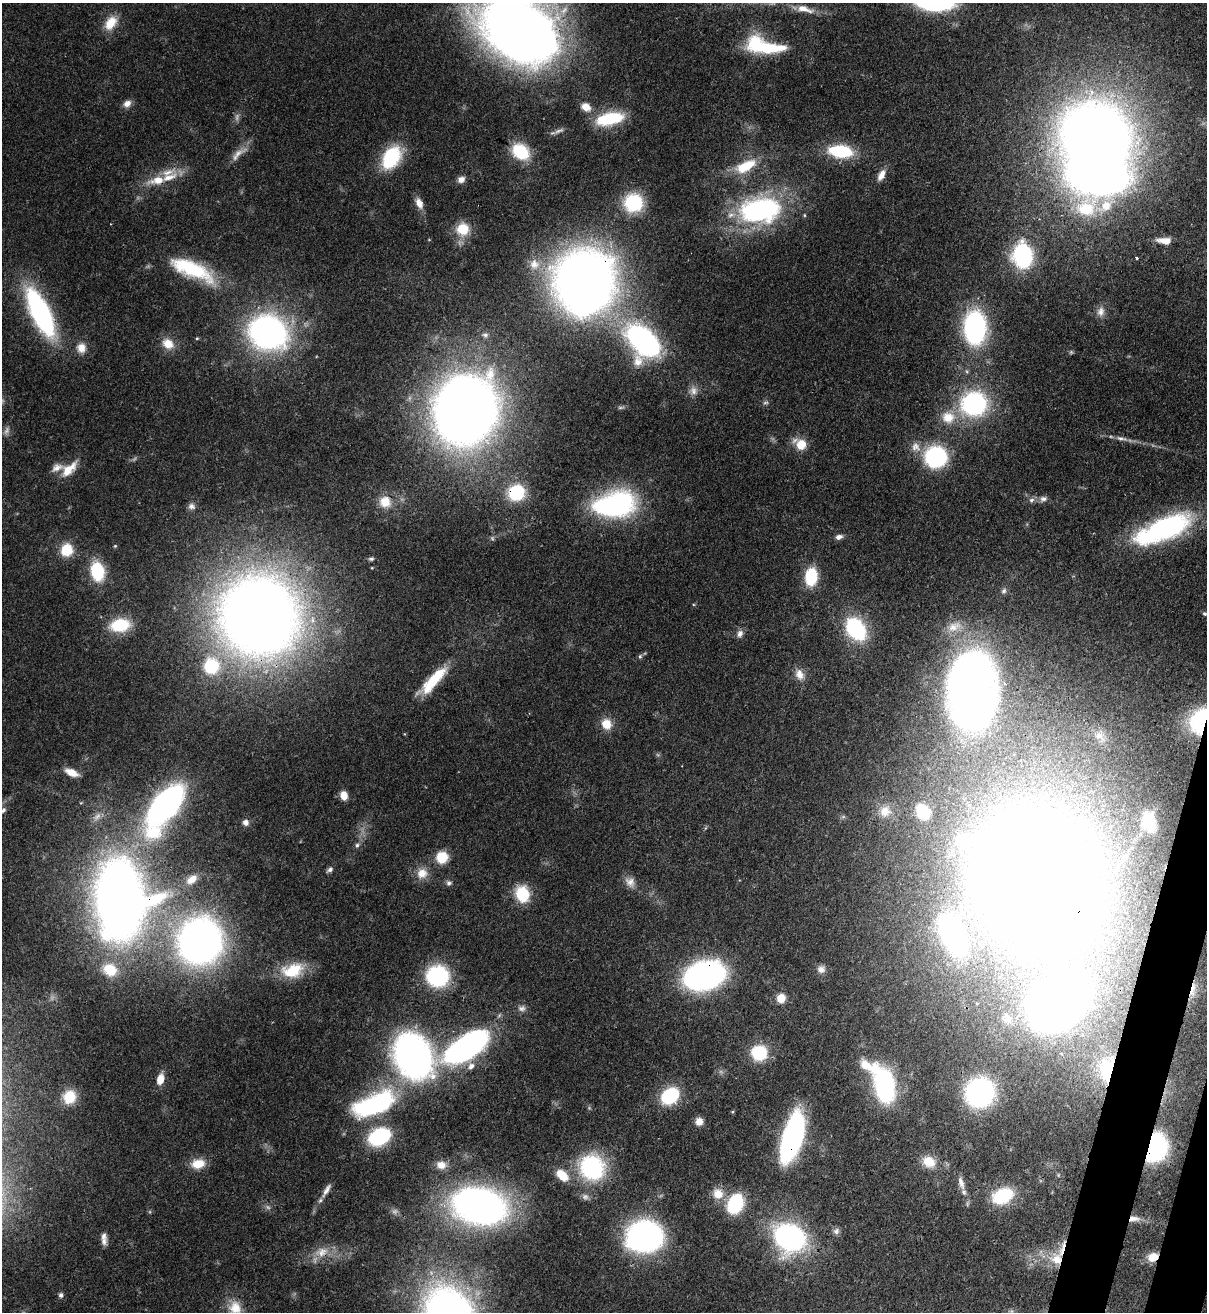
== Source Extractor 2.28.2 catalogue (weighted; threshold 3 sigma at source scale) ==
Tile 6 of 4 x 4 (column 2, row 2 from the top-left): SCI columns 1548-2752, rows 2652-3961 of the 5378 x 5302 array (HDU 1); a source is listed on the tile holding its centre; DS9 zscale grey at full resolution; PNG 1209 x 1314 px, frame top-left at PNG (2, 3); no overlay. Shown black and unused: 2% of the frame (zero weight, under 3 of 4 exposures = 7% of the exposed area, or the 3 px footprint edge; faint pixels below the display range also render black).
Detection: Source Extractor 2.28.2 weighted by HDU 2 'WHT'; one run over the whole footprint, this tile lists its part. Background 0.0932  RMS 0.0041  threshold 0.0185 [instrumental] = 3 sigma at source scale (4.5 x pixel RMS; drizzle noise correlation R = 1.50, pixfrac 1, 0.05/0.05 arcsec/px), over >= 5 px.
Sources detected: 160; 9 too faint to see at this stretch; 5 inside a brighter object's white glare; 1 cosmic-ray / hot-pixel residue — not listed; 5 inside a brighter listed object's ellipse — not listed separately; the other 140 listed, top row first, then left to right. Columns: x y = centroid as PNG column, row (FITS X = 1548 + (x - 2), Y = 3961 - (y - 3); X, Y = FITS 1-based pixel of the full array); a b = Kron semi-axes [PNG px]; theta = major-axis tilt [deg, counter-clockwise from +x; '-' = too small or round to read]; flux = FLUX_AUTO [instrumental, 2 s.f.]
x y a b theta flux
935 3 36 13 -3 51
804 9 26 8 -15 5.7
110 23 19 13 55 8.4
518 26 73 55 -52 580
764 46 43 15 -11 31
127 104 11 8 36 2.7
586 107 13 9 -34 4.4
609 119 29 12 13 24
1095 136 57 48 -9 520
840 151 19 10 -6 30
521 152 19 14 -37 19
238 154 30 9 38 4.6
391 157 26 17 57 28
746 166 33 14 26 14
881 175 15 8 62 3.6
461 179 9 8 - 2.4
157 180 27 11 12 9.8
419 203 14 8 -65 3.8
633 203 19 18 - 27
760 210 47 28 6 80
463 229 14 14 - 11
1164 241 17 7 -3 4.2
1022 256 17 13 -85 65
1137 258 3 3 - 0.75
534 264 16 14 -81 6.1
192 269 57 18 -24 33
584 279 46 43 45 440
1101 311 13 10 81 2.9
40 313 38 13 -64 110
975 328 26 17 -89 90
268 332 28 23 -20 180
485 335 8 5 -10 1.2
197 338 4 4 - 0.49
643 341 29 18 -49 130
168 344 15 12 -35 6.3
81 348 13 12 - 4.8
693 390 12 11 - 3.1
765 403 8 4 1 0.88
974 404 22 20 18 64
621 407 11 4 5 0.89
465 410 47 41 73 570
948 417 19 17 -6 9.6
1121 438 19 5 -10 2.6
801 444 13 13 - 7
916 447 15 12 -35 4.4
936 457 14 14 - 68
69 469 25 11 44 7.5
516 493 14 13 - 27
1043 499 10 7 20 1.8
1031 500 8 6 34 1.4
385 502 16 15 - 7.5
614 505 43 24 11 83
191 506 9 8 - 1.7
1164 529 60 21 23 82
839 537 9 6 17 2
115 546 5 4 - 0.5
67 550 15 13 67 10
371 559 7 5 7 0.88
97 571 17 12 -78 24
811 577 18 12 83 19
1004 591 9 7 60 1.3
1204 614 6 5 - 0.77
259 616 57 56 - 710
120 625 17 11 9 21
954 627 25 14 15 9
856 629 20 14 -54 47
740 634 10 8 63 2.1
640 656 7 5 74 0.8
211 666 19 18 - 22
800 674 14 10 -64 4.1
433 680 41 11 47 18
972 690 68 40 90 350
1200 721 26 18 69 49
606 724 14 12 -62 6.1
1099 736 15 10 -26 3.7
71 772 14 7 -23 5.3
344 795 9 7 -75 4.5
166 804 46 20 60 140
3 810 9 7 51 1.5
885 811 14 13 - 5.1
923 811 12 9 -53 14
1149 821 14 10 -81 15
246 822 7 7 - 2.1
357 845 6 6 - 1
442 857 11 10 - 12
330 869 8 5 35 1.4
422 873 15 14 - 5.9
1036 877 102 81 -64 1400
192 879 14 8 36 4.3
630 882 15 12 -46 3.7
449 883 8 7 - 1.3
522 894 17 14 -77 15
120 899 54 36 -88 520
953 935 25 12 -63 170
200 941 32 30 69 270
110 969 20 17 -29 12
821 969 10 10 - 2.6
293 970 30 19 15 16
704 975 28 19 15 150
437 976 16 15 - 58
781 998 10 9 - 5.7
522 1008 11 8 9 2
1007 1018 20 16 -60 9.4
467 1046 45 18 33 140
759 1053 11 10 - 30
413 1056 40 31 -58 170
471 1066 9 8 - 2.4
1106 1069 40 23 78 32
160 1079 12 7 75 5.1
884 1084 29 14 -63 96
979 1093 21 19 56 90
670 1096 13 10 37 36
69 1097 15 14 - 12
374 1104 44 18 22 69
732 1112 5 3 - 0.45
699 1121 9 8 - 3.3
379 1137 19 13 28 39
792 1138 35 13 73 140
1155 1147 17 13 71 100
929 1162 16 13 -30 7.3
198 1164 16 11 10 7.6
441 1165 14 11 -4 4.4
592 1167 20 17 -53 65
562 1175 17 11 -41 7.7
961 1183 18 7 -73 3.4
326 1190 22 6 58 3
718 1194 15 14 - 6.3
1003 1196 21 14 24 26
735 1204 18 13 66 31
479 1206 42 27 -13 240
1134 1219 16 8 1 3.9
836 1231 9 8 - 1.5
645 1236 22 19 3 180
789 1237 26 22 -24 99
104 1241 13 8 -66 2.3
321 1252 21 15 22 8.3
1153 1257 13 10 27 5.7
1057 1259 19 16 -37 11
61 1295 7 6 - 1.1
235 1308 19 17 -86 8.2
Overlapping masked pixels (flux is a lower limit): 18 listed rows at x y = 518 26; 157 180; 584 279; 40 313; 516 493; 259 616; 1200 721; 1036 877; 120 899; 704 975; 1106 1069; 792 1138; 1155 1147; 1003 1196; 1134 1219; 321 1252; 1153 1257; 1057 1259
Isophote crosses this tile's border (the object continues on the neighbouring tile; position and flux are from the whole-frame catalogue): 5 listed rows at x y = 935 3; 518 26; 1200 721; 3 810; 235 1308